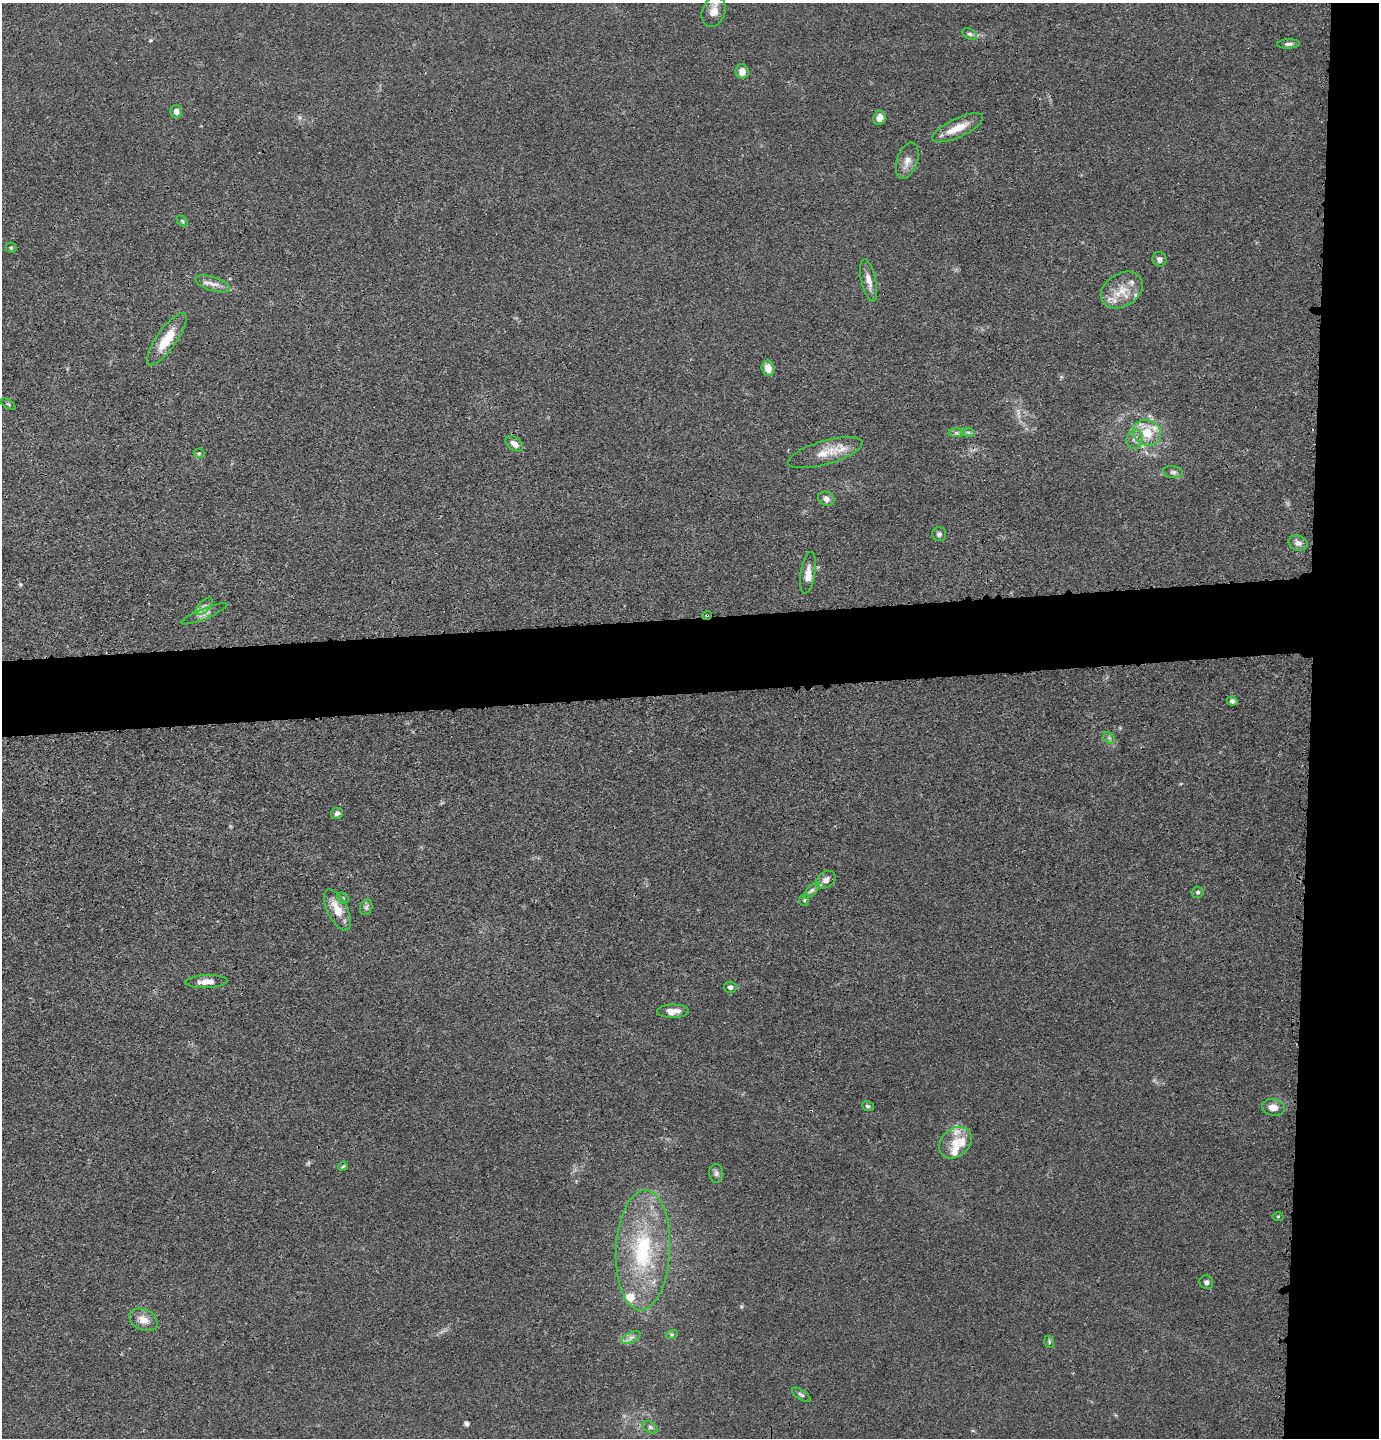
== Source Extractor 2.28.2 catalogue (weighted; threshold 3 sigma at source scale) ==
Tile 6 of 3 x 3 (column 3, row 2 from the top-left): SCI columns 2853-4229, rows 1459-2894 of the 4327 x 4353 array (HDU 1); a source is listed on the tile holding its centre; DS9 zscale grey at full resolution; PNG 1381 x 1440 px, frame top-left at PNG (2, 3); each listed source drawn as its Kron ellipse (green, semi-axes under 4 px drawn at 4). Shown black and unused: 10% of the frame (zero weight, under 3 of 4 exposures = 3% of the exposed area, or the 3 px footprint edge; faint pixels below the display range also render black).
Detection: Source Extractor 2.28.2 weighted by HDU 2 'WHT'; one run over the whole footprint, this tile lists its part. Background 0.0138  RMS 0.0026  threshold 0.0117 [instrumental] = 3 sigma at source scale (4.5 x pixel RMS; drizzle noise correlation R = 1.50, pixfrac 1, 0.05/0.05 arcsec/px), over >= 5 px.
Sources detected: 67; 1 cosmic-ray / hot-pixel residue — neither listed nor drawn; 7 inside a brighter listed object's ellipse — not listed separately; the other 59 listed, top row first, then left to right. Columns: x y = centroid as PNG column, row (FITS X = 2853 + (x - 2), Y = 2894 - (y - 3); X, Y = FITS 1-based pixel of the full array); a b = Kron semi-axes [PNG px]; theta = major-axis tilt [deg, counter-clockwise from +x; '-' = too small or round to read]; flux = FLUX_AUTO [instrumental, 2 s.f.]
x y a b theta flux
714 12 16 11 70 2.6
970 34 8 5 -27 0.64
1289 44 11 4 3 0.76
742 71 7 6 - 2
176 111 6 6 - 1.4
879 118 7 6 - 1.9
958 128 27 9 25 4.4
907 161 19 10 72 2.3
182 221 6 4 -46 0.31
11 248 5 5 - 0.32
1159 259 7 7 - 0.8
869 280 21 7 -77 2.3
213 284 18 7 -17 1.8
1122 290 22 16 32 5.6
167 339 31 10 55 6.7
768 368 8 6 -75 2.4
8 404 8 3 -31 0.34
968 432 7 4 -18 0.47
956 433 8 4 0 0.57
1147 433 14 12 -22 5.5
1135 439 9 8 - 1.3
514 444 10 6 -37 1.7
199 453 5 5 - 0.38
825 453 38 12 16 5.5
1173 472 9 6 -7 0.72
826 499 8 6 -27 0.96
939 534 7 7 - 0.7
1298 543 9 7 -18 1.4
808 573 21 7 81 2.5
204 606 11 5 44 1.1
204 614 25 5 22 1.5
707 615 5 3 - 0.26
1232 701 5 4 - 1.1
1109 738 6 5 - 0.56
337 813 6 5 - 0.79
826 880 10 7 36 1.6
812 890 10 4 45 0.8
1198 892 6 5 - 0.51
343 898 6 5 - 0.46
804 900 5 5 - 0.39
366 907 8 6 70 0.69
337 910 22 10 -63 4.8
206 982 21 6 2 2.2
730 987 6 6 - 0.79
673 1011 16 6 1 2.4
868 1106 6 4 -21 0.55
1273 1107 11 8 -9 2.3
955 1143 18 14 43 4.1
343 1166 5 4 - 0.29
716 1173 9 7 -84 0.79
1278 1216 5 3 - 0.24
643 1250 60 27 87 26
1206 1282 7 6 - 0.77
143 1320 15 10 -23 2.8
672 1334 6 4 18 0.33
631 1338 10 5 27 0.99
1049 1342 6 5 - 0.37
801 1395 10 4 -33 0.64
650 1427 8 5 -31 0.71
Overlapping masked pixels (flux is a lower limit): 2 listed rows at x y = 707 615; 337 910